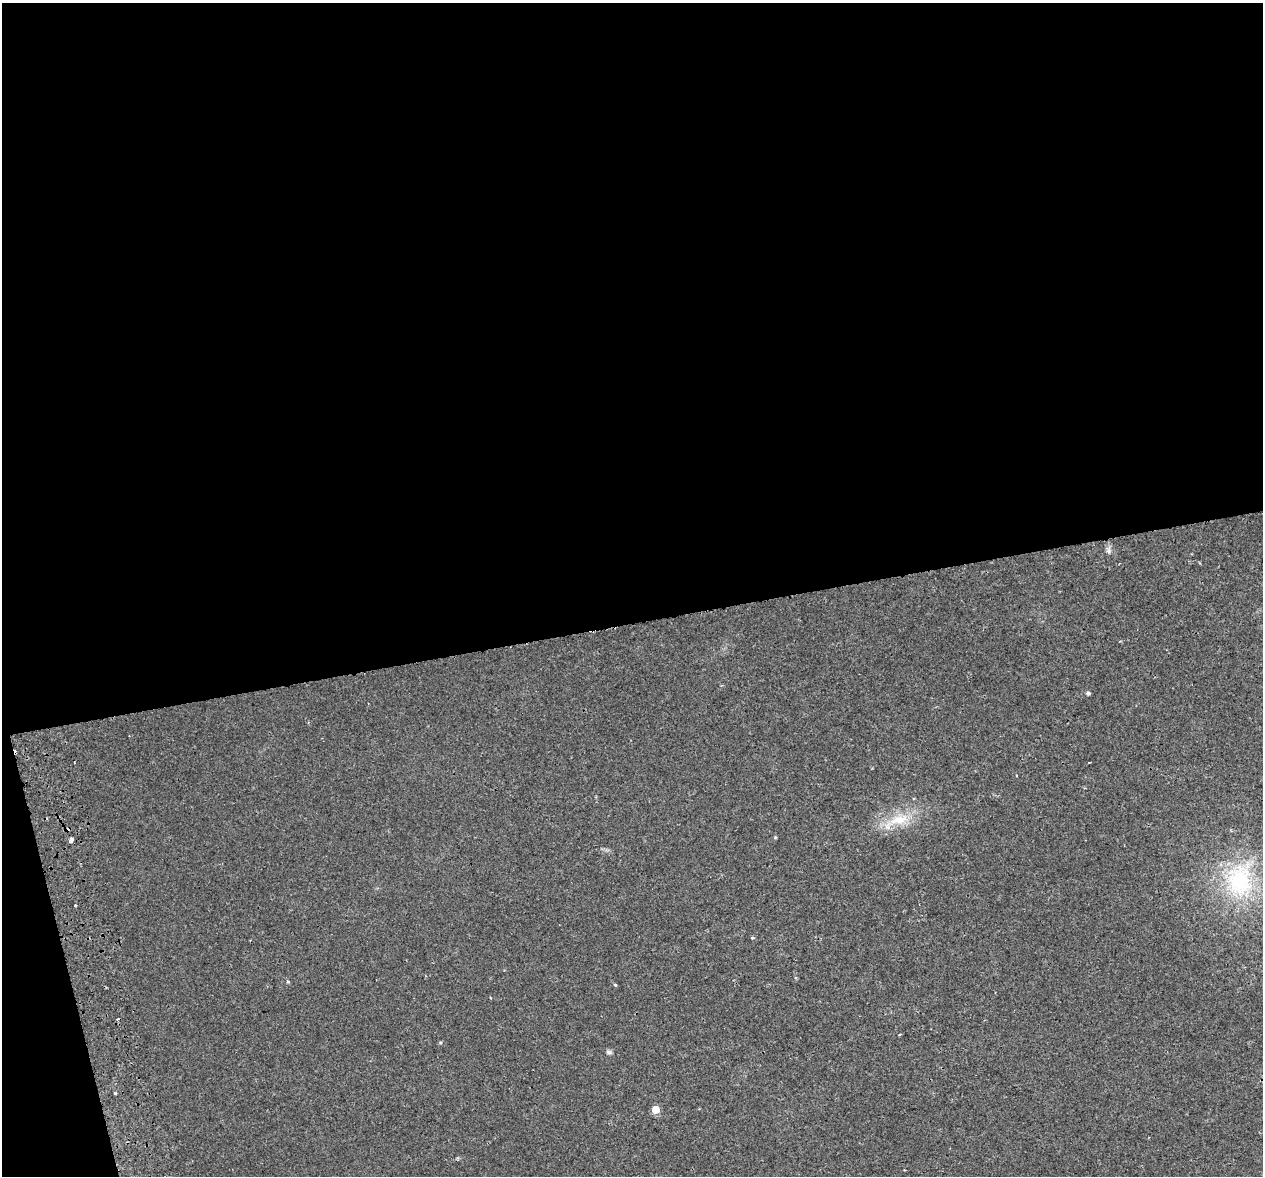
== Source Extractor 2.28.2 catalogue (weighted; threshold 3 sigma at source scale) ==
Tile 1 of 4 x 4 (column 1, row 1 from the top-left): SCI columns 58-1318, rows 3628-4801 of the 5157 x 4856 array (HDU 1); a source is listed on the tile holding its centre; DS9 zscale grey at full resolution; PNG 1265 x 1178 px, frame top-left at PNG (2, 3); no overlay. Shown black and unused: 55% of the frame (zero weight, under 2 of 3 exposures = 3% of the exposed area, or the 3 px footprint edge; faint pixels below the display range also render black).
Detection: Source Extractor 2.28.2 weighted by HDU 2 'WHT'; one run over the whole footprint, this tile lists its part. Background 0.00668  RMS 0.0029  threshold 0.0129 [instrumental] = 3 sigma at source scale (4.5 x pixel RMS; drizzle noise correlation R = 1.50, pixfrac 1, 0.0396/0.0396 arcsec/px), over >= 5 px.
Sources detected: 19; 3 cosmic-ray / hot-pixel residue — not listed; the other 16 listed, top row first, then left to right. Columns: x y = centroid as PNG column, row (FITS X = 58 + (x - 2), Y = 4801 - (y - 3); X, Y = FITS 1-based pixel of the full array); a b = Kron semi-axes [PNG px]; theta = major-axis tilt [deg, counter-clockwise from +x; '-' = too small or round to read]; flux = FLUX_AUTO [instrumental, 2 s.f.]
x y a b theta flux
1109 551 10 7 90 1
1088 693 5 4 - 0.66
899 820 31 14 13 8.5
775 837 4 4 - 0.28
71 840 4 3 - 2.4
1240 880 52 37 86 31
75 906 3 2 - 0.35
752 938 3 3 - 1.8
796 978 4 3 - 0.33
288 982 4 4 - 0.34
615 985 4 3 - 0.5
899 1035 4 2 - 0.27
440 1043 5 4 - 0.31
609 1052 9 5 -8 0.62
115 1093 3 3 - 0.35
656 1110 5 5 - 5.8
Overlapping masked pixels (flux is a lower limit): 1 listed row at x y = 71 840